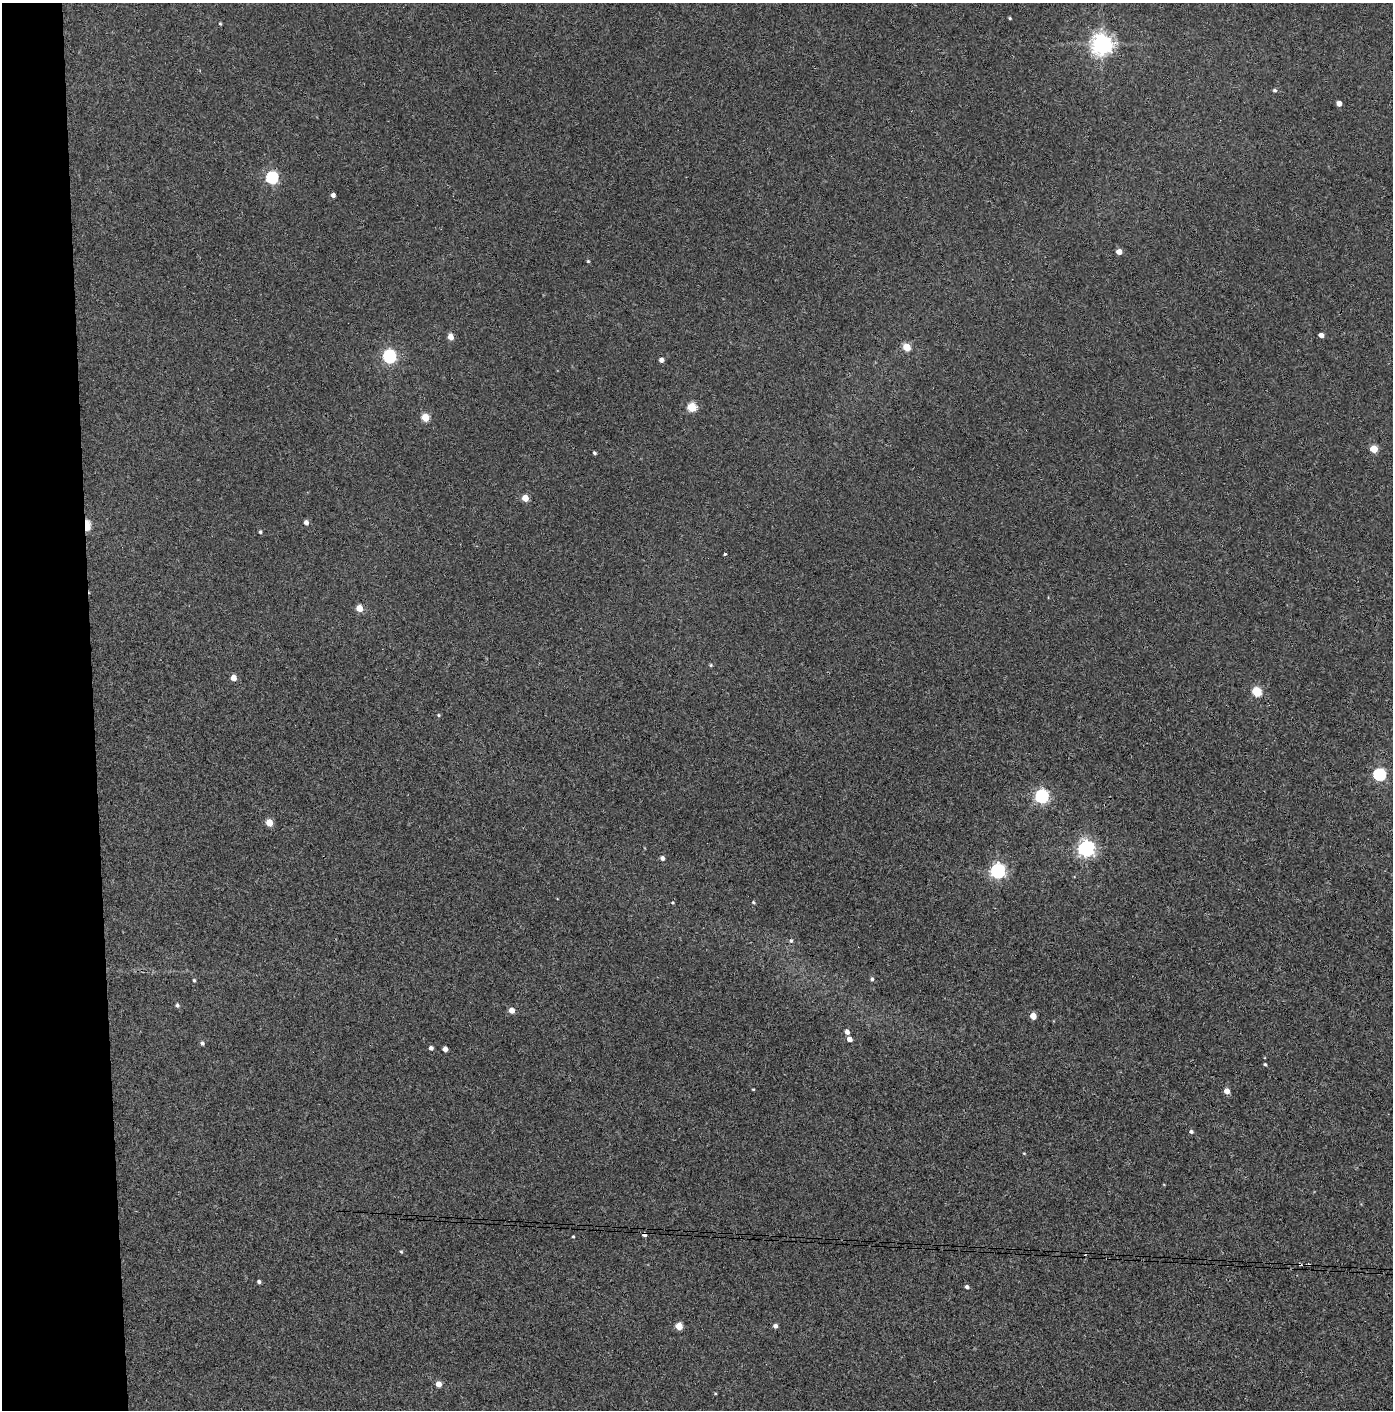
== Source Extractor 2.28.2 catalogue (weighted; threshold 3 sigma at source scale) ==
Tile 4 of 3 x 3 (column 1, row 2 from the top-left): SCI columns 75-1465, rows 1414-2821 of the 4319 x 4236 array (HDU 1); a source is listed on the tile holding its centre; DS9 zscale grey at full resolution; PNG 1395 x 1412 px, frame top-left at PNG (2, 3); no overlay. Shown black and unused: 7% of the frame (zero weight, under 3 of 4 exposures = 6% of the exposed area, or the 3 px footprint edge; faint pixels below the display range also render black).
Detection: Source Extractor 2.28.2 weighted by HDU 2 'WHT'; one run over the whole footprint, this tile lists its part. Background 0.072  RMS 0.0055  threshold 0.0248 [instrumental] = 3 sigma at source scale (4.5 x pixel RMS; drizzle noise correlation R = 1.50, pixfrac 1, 0.05/0.05 arcsec/px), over >= 5 px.
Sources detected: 63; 2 cosmic-ray / hot-pixel residue — not listed; the other 61 listed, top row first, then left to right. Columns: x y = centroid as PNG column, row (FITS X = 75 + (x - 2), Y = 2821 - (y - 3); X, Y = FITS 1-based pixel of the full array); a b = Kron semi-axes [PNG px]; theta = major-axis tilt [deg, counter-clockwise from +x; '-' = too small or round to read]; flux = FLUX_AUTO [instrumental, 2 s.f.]
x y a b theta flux
1010 18 4 3 - 0.65
220 24 4 4 - 0.58
1102 44 7 7 - 380
1275 90 5 5 - 0.93
1339 103 4 4 - 3.4
272 177 6 5 - 66
333 195 4 4 - 2.2
1119 252 5 4 - 4.3
588 261 4 4 - 0.52
1321 335 4 4 - 2.9
451 337 5 4 - 5.5
907 347 5 5 - 14
389 356 6 6 - 98
661 360 4 4 - 2.2
692 407 5 5 - 26
425 417 5 5 - 15
1374 449 5 5 - 12
594 453 4 3 - 0.86
525 498 5 4 - 9.3
306 522 5 4 - 2.4
87 525 7 3 89 29
260 532 4 3 - 0.91
725 554 3 2 - 1.6
359 608 5 4 - 8.4
711 665 4 4 - 0.67
233 678 4 4 - 5.7
1257 692 6 5 - 23
438 715 4 4 - 0.64
1379 774 6 6 - 73
1042 796 6 6 - 100
269 823 5 4 - 11
1086 848 6 6 - 190
662 858 5 4 - 2.1
998 871 6 6 - 140
753 902 4 4 - 0.74
791 940 5 4 - 0.87
872 979 5 4 - 1
194 980 4 4 - 0.71
177 1005 5 4 - 1.2
512 1010 5 5 - 4.2
1033 1016 5 4 - 6.9
847 1032 4 4 - 2.7
849 1039 4 4 - 3.6
202 1043 5 4 - 1.4
431 1048 4 4 - 1.7
445 1049 4 4 - 3.2
1265 1064 4 3 - 0.81
753 1089 3 2 - 0.45
1227 1091 5 4 - 4.6
1191 1131 5 4 - 1.1
1024 1153 5 3 - 0.42
644 1234 4 4 - 2.3
573 1237 3 3 - 0.51
401 1252 4 3 - 0.65
1300 1264 3 3 - 1
259 1282 4 3 - 1.3
967 1287 4 4 - 1.3
679 1326 5 4 - 12
775 1326 5 4 - 1.9
438 1384 4 4 - 4.9
715 1393 4 3 - 0.44
Overlapping masked pixels (flux is a lower limit): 3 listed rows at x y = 87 525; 644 1234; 1300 1264